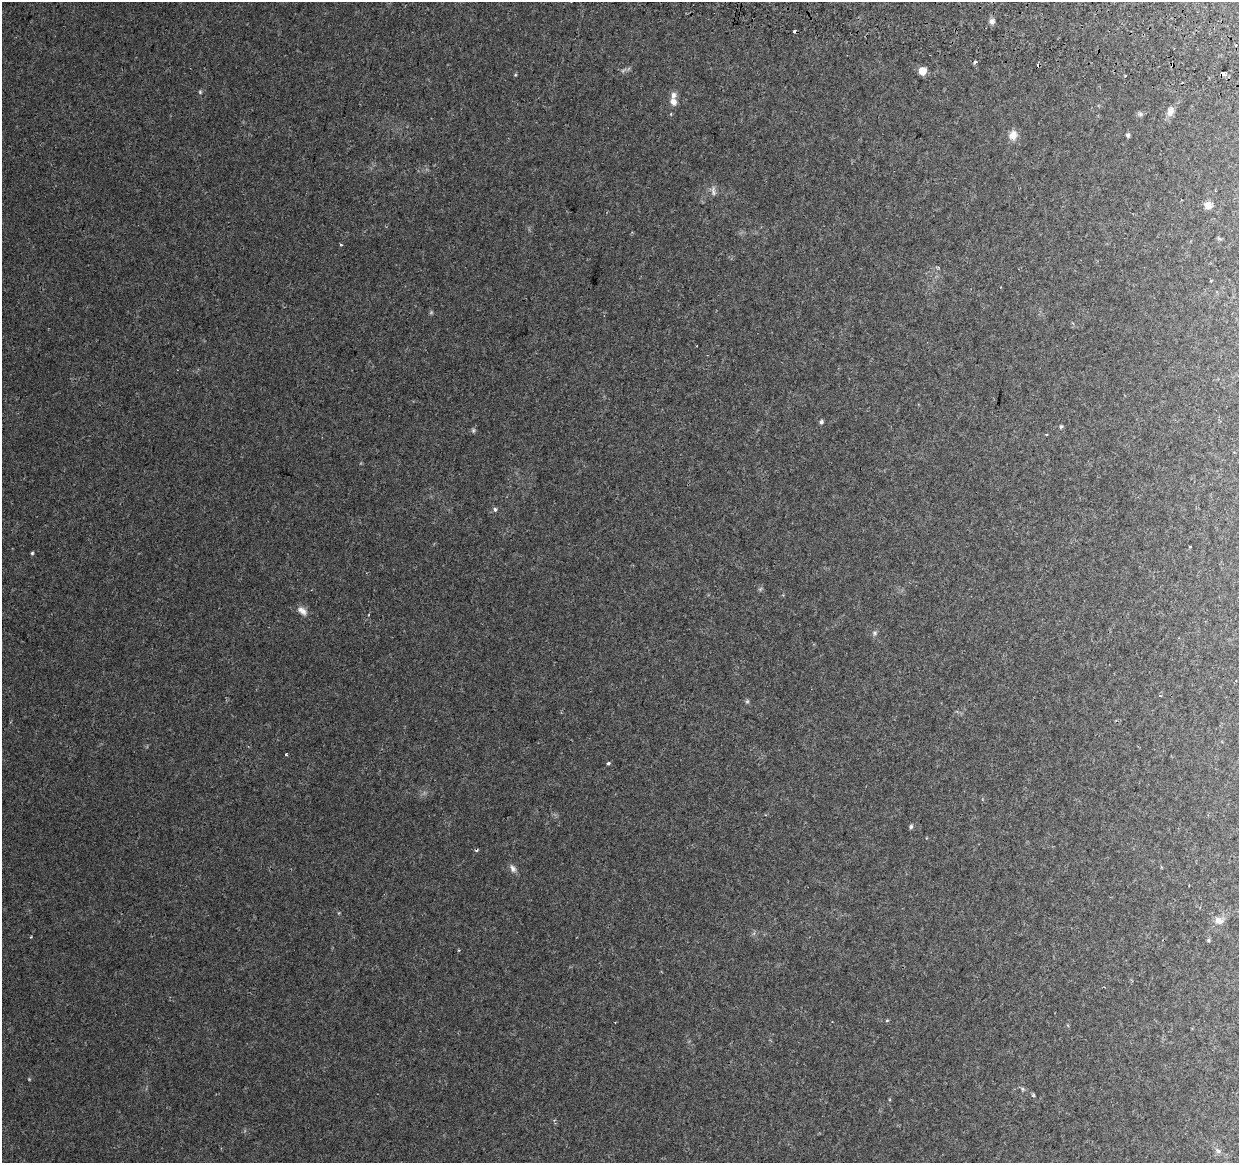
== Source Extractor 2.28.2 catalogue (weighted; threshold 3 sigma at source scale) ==
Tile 10 of 4 x 4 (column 2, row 3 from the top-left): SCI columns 1256-2492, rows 1494-2654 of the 4976 x 5248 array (HDU 1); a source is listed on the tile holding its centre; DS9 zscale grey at full resolution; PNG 1241 x 1165 px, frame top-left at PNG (2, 2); no overlay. Shown black and unused: <1% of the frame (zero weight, under 2 of 3 exposures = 3% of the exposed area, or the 3 px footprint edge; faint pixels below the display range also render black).
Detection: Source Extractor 2.28.2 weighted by HDU 2 'WHT'; one run over the whole footprint, this tile lists its part. Background 0.0385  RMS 0.0038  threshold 0.0173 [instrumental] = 3 sigma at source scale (4.5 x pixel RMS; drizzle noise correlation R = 1.50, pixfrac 1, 0.0396/0.0396 arcsec/px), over >= 5 px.
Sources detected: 39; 4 cosmic-ray / hot-pixel residue — not listed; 1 inside a brighter listed object's ellipse — not listed separately; the other 34 listed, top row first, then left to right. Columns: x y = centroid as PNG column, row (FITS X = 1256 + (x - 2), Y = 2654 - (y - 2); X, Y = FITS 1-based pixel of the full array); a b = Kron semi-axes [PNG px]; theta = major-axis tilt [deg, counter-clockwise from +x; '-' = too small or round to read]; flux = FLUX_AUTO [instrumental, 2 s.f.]
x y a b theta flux
992 21 8 8 - 1.2
975 62 4 3 - 0.88
922 71 5 5 - 8
1223 73 4 3 - 3.4
200 92 5 4 - 0.41
673 102 9 8 - 2.1
1170 111 12 8 78 2.3
1140 114 6 5 - 0.71
1013 135 13 10 70 2.8
1128 135 5 4 - 0.7
713 192 15 4 -84 1.1
1208 205 9 8 - 2.3
341 245 4 3 - 0.36
821 422 5 4 - 0.84
1061 427 5 4 - 0.51
473 430 6 5 - 0.61
1046 434 3 2 - 0.37
495 509 5 4 - 0.68
1190 547 3 2 - 0.47
32 553 4 4 - 0.47
302 611 14 8 -38 2.2
874 633 6 5 - 0.74
1160 695 4 3 - 0.3
747 702 6 4 20 0.49
285 755 3 3 - 1
608 763 4 3 - 0.99
911 827 6 5 - 0.71
513 868 11 7 -63 1.6
1219 921 11 9 -17 2.3
31 937 3 3 - 0.35
1208 940 5 5 - 0.48
887 1020 5 3 - 0.35
1023 1089 6 4 -71 0.51
1218 1151 8 5 -53 0.98
Overlapping masked pixels (flux is a lower limit): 1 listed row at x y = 1223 73